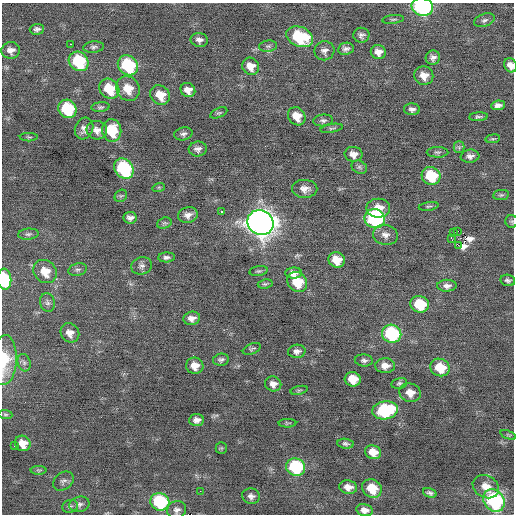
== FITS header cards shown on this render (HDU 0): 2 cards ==
NAXIS1  =                  512 / Axis length
NAXIS2  =                  512 / Axis length

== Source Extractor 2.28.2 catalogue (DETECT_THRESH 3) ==
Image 512 x 512 px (HDU 0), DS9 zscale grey, 1 PNG px = 1 image px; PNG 516 x 516 px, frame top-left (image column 1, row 512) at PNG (2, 3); each listed source drawn as its Kron ellipse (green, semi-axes under 4 px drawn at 4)
Background -0.0354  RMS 0.8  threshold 2.4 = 3 sigma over >= 5 px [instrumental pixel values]
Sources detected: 122; all 122 listed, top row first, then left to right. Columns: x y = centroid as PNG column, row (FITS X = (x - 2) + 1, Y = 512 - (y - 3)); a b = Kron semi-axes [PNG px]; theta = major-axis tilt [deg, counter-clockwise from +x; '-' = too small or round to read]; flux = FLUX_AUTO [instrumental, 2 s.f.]
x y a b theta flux
422 7 11 9 -17 8700
393 19 11 3 6 88
484 20 11 6 18 180
37 29 7 5 2 160
361 35 8 7 - 190
300 37 14 10 -22 3000
199 40 8 7 - 230
70 44 3 2 - 150
268 46 9 5 8 130
94 47 10 5 5 150
346 49 8 6 8 200
11 50 9 8 - 320
324 51 10 9 - 250
378 52 7 7 - 350
433 58 7 7 - 220
79 61 10 9 - 3200
128 65 11 9 -44 3900
510 65 7 6 - 330
251 66 9 8 - 550
424 76 9 9 - 500
109 89 11 9 -45 1500
128 89 13 11 -52 880
188 90 8 6 -41 440
160 95 10 9 - 870
498 105 7 5 7 220
100 107 9 5 5 110
67 109 10 8 -48 3500
412 109 8 6 -1 180
219 113 9 4 23 100
297 116 9 8 - 690
478 117 9 4 4 130
323 120 10 6 6 160
332 128 11 3 10 100
84 129 11 9 65 310
97 130 10 9 - 380
112 130 11 9 -83 1500
183 134 9 6 12 170
29 137 9 4 0 73
493 139 7 3 8 85
459 147 5 5 - 120
198 149 9 7 6 250
437 152 11 5 0 140
353 154 9 7 -5 360
470 156 9 6 7 230
359 167 8 6 -28 130
124 169 11 9 -51 5200
431 176 9 8 - 2200
159 187 6 4 18 70
305 189 12 9 0 400
501 195 8 5 7 100
121 196 7 5 42 100
429 206 10 3 9 89
378 208 12 9 0 690
221 211 3 3 - 190
188 215 10 7 13 310
130 218 6 6 - 230
375 219 10 9 - 7900
512 221 6 6 - 79
164 223 7 5 19 110
260 223 13 12 - 59000
458 231 2 2 - 98
453 233 2 2 - 20
28 234 10 5 6 150
385 235 12 10 -10 360
451 238 3 2 - 480
458 245 3 2 - 400000
167 257 8 5 3 170
337 260 8 7 - 860
141 266 10 8 16 230
78 270 9 6 15 160
45 271 12 10 -44 870
258 271 9 4 9 110
294 273 8 5 3 320
4 279 10 7 -85 2700
508 280 7 5 -10 140
297 282 11 9 -46 1500
265 284 7 4 9 91
447 286 9 6 0 230
47 303 9 7 -75 180
420 304 9 8 - 1900
192 318 8 6 10 310
70 333 10 9 - 410
392 334 10 9 - 4900
252 349 9 5 23 100
297 351 9 6 5 230
4 360 25 12 87 1900
221 360 8 6 12 150
364 360 9 6 -4 170
24 363 9 6 -74 170
195 366 8 8 - 520
385 366 10 7 -2 410
440 367 10 8 -24 1300
353 379 8 7 - 1100
399 383 8 5 13 120
273 384 8 7 - 310
299 390 9 3 13 73
410 393 11 9 -18 520
385 410 13 9 9 4400
5 414 7 4 -6 83
197 420 7 5 4 270
287 423 9 4 1 73
508 435 8 4 -22 70
23 443 8 7 - 670
346 444 8 5 -7 120
15 445 3 2 - 160
221 448 6 5 - 72
373 452 8 7 - 690
296 467 9 8 - 4200
39 470 8 4 0 85
63 481 11 8 37 190
348 487 9 6 -8 380
486 487 14 11 -31 630
372 488 10 9 - 1200
200 491 3 2 - 46
430 493 7 4 -16 140
251 496 9 7 -15 220
494 501 12 10 -54 6400
160 502 9 8 - 3900
79 504 10 7 13 190
70 506 8 6 13 130
177 510 9 8 - 230
364 510 8 6 -13 320
At the frame edge (FLAGS 8, measured only in part): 5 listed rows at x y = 422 7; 510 65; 512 221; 4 279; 4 360